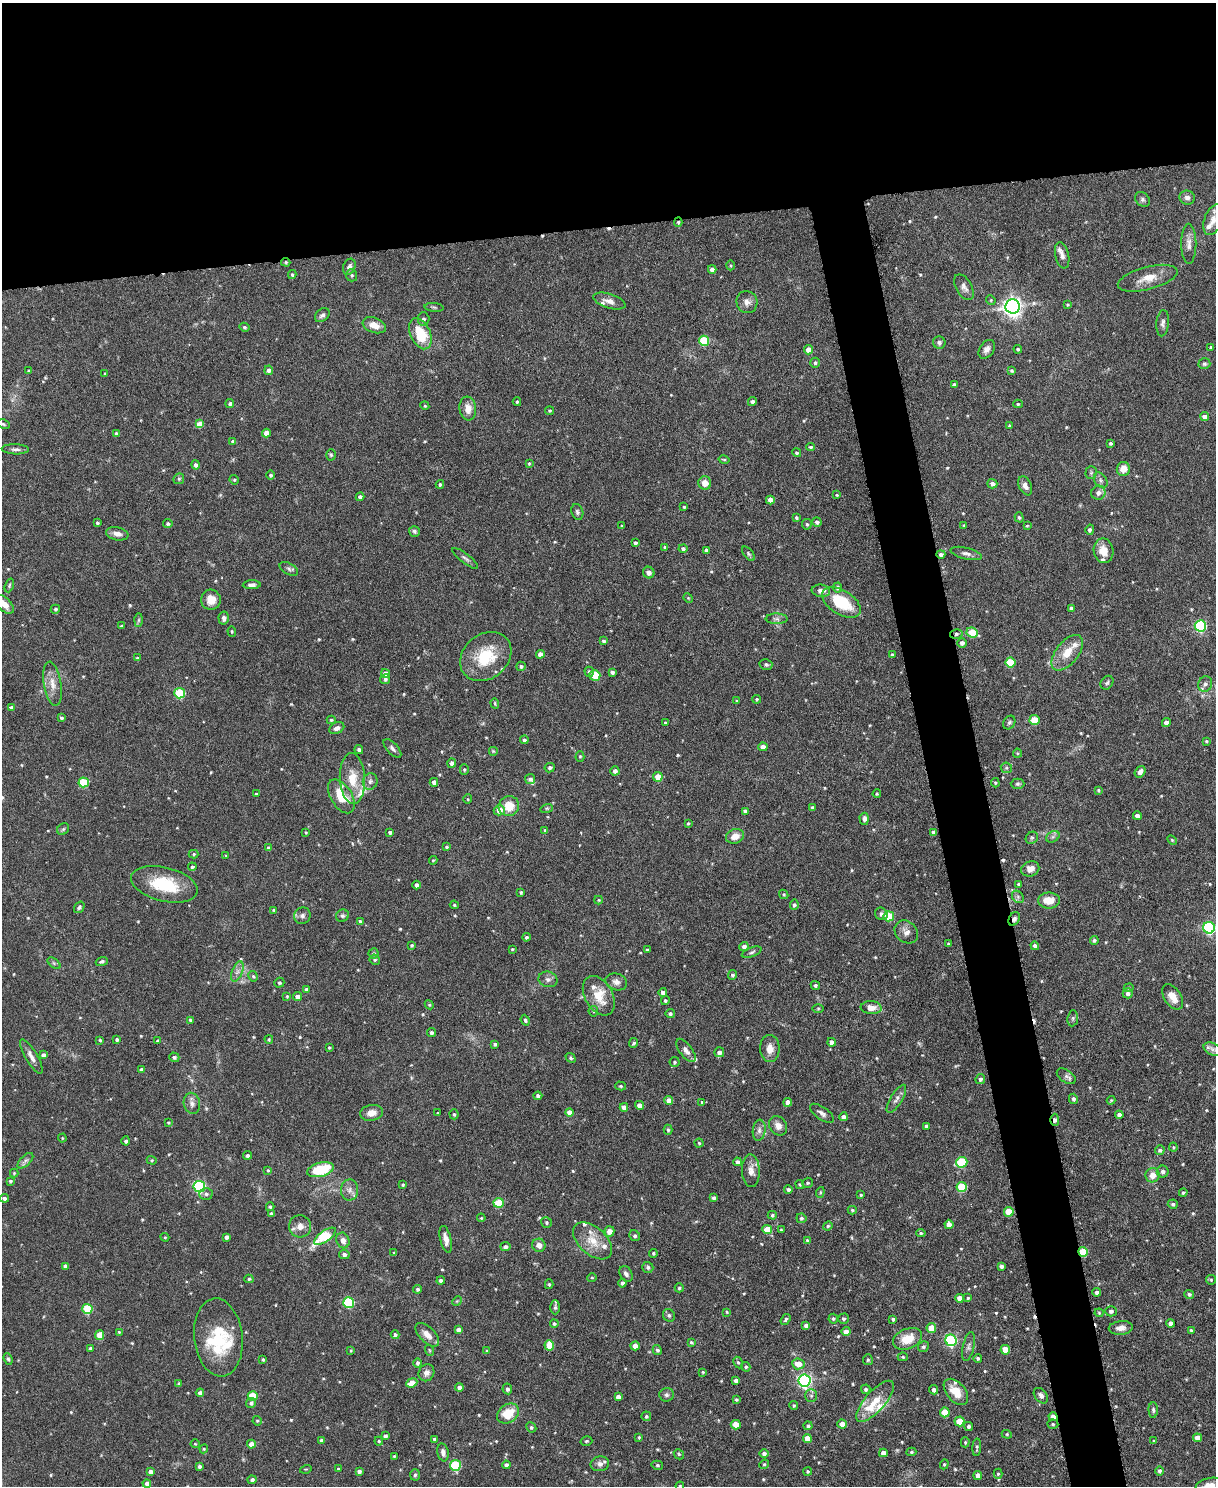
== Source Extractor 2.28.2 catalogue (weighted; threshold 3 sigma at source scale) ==
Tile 2 of 4 x 3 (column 2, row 1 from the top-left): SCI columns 1217-2430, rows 3104-4587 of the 4863 x 4841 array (HDU 1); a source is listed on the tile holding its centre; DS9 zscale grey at full resolution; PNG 1218 x 1488 px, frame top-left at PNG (2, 3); each listed source drawn as its Kron ellipse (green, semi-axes under 4 px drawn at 4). Shown black and unused: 19% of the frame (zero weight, under 3 of 6 exposures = <1% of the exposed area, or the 3 px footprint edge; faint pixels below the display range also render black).
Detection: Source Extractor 2.28.2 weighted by HDU 2 'WHT'; one run over the whole footprint, this tile lists its part. Background 0.12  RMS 0.0041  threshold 0.0169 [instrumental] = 3 sigma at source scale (4.09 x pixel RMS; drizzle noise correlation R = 1.36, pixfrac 0.8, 0.05/0.05 arcsec/px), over >= 5 px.
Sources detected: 605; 1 too faint to see at this stretch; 5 cosmic-ray / hot-pixel residue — neither listed nor drawn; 20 inside a brighter listed object's ellipse — not listed separately; of the other 579, all 500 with FLUX_AUTO >= 0.378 (the completeness limit of this list) listed and drawn (79 fainter detections not listed), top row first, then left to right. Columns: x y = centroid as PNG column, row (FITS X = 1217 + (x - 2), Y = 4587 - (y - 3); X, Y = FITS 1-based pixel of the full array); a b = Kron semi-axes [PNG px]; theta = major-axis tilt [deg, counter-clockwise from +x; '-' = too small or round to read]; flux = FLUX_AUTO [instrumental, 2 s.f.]
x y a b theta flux
1187 198 8 7 - 1.5
1142 199 8 6 -47 0.97
1213 220 16 9 71 2.8
678 222 4 4 - 0.63
1189 244 20 7 -90 2.8
1062 255 13 7 -78 1.8
286 262 4 3 - 0.53
730 265 5 3 - 0.42
349 267 8 6 69 1.6
712 269 4 4 - 1.7
292 275 4 3 - 0.56
352 275 6 5 - 0.72
1148 278 31 11 15 6.1
964 287 14 8 -60 1.9
991 300 5 4 - 0.46
609 301 17 7 -18 2.6
747 302 11 10 - 2.2
1067 305 4 3 - 0.4
434 307 9 4 -5 0.6
1013 307 7 7 - 210
322 315 8 6 41 1.1
423 319 6 6 - 0.88
1163 323 13 6 85 1.4
374 325 12 7 -20 3.6
244 327 5 4 - 0.6
420 334 16 10 -66 12
704 341 5 5 - 17
939 343 6 6 - 1.2
1211 348 3 3 - 0.6
987 349 10 7 55 2.1
1018 349 4 4 - 0.58
808 350 4 4 - 3.1
815 363 5 5 - 0.81
1204 364 6 5 - 0.65
269 370 4 4 - 1.4
29 371 4 3 - 0.75
1012 371 4 3 - 0.56
105 374 3 3 - 0.57
954 385 4 3 - 0.85
752 401 4 4 - 1.1
517 402 4 3 - 0.51
230 403 4 4 - 0.78
1018 404 5 4 - 0.51
425 406 4 3 - 0.38
468 409 12 8 -82 3.5
550 411 4 3 - 0.47
1204 416 4 4 - 1.9
3 424 7 4 -27 0.5
200 424 4 4 - 6.4
1009 426 3 3 - 0.43
116 433 4 4 - 0.82
266 433 4 4 - 2.4
233 441 4 3 - 0.84
1110 443 3 3 - 0.69
811 447 4 4 - 0.75
15 449 14 5 -2 1.4
797 453 4 4 - 0.61
331 455 6 4 -89 0.53
724 460 5 4 - 0.5
529 463 4 3 - 0.44
196 465 5 4 - 1.3
1123 469 7 6 - 4
1091 473 6 5 - 0.66
271 475 4 4 - 0.77
179 479 6 5 - 0.6
234 480 5 4 - 0.47
1101 480 8 6 -57 1.2
705 483 6 6 - 3.3
440 484 4 3 - 0.59
992 484 5 4 - 1.3
1025 486 10 6 -66 2
1098 493 7 7 - 2
837 495 4 3 - 0.4
360 497 4 4 - 1
770 500 4 4 - 3
684 507 3 3 - 0.55
577 512 8 5 -71 0.9
1019 517 5 4 - 0.59
796 518 3 3 - 0.6
817 522 5 4 - 1.1
97 523 3 3 - 0.55
168 523 4 4 - 0.66
807 524 5 5 - 0.64
964 525 4 4 - 0.4
621 526 4 4 - 0.43
1027 526 4 4 - 0.4
1090 530 5 4 - 0.98
414 531 5 5 - 0.8
117 534 11 6 -11 2.1
635 543 4 4 - 0.77
665 547 4 4 - 0.78
683 549 4 4 - 0.8
706 550 4 3 - 1.1
1104 551 12 10 -79 5.1
966 553 16 5 -13 1.7
748 554 8 4 -50 0.7
941 554 4 4 - 1
465 558 16 5 -37 1.2
289 569 10 5 -29 1
649 573 6 5 - 1.6
9 585 7 4 71 0.55
252 585 9 4 2 1.3
837 588 5 4 - 1.1
821 591 9 6 -7 2.1
688 598 5 4 - 0.43
211 600 10 9 - 3.9
841 602 21 12 -32 16
4 604 12 6 -44 3.5
1071 608 4 3 - 0.91
55 609 4 4 - 0.69
224 618 6 5 - 1.6
777 619 11 5 -1 1.2
139 620 7 4 89 0.64
121 626 3 3 - 0.5
1200 626 5 5 - 44
232 631 5 4 - 0.45
972 632 6 5 - 11
956 634 6 5 - 0.86
603 641 4 4 - 0.78
962 643 5 4 - 1.6
1067 653 21 11 52 6.9
540 654 4 4 - 2.7
892 655 4 3 - 0.83
486 657 28 22 40 16
137 658 3 3 - 0.5
1010 662 5 5 - 13
766 665 6 5 - 0.73
521 666 4 4 - 0.72
589 672 5 4 - 0.71
612 672 4 3 - 1
385 673 4 4 - 1.9
595 675 5 5 - 7.2
385 679 5 5 - 0.79
1107 683 7 6 - 0.79
53 684 22 8 -81 4.2
1205 684 8 7 - 1.4
180 693 5 5 - 21
756 699 4 4 - 0.47
737 701 4 3 - 0.4
495 703 5 4 - 0.42
11 708 4 4 - 1.4
61 718 3 3 - 0.74
331 720 4 4 - 0.58
1035 720 5 5 - 10
665 723 3 3 - 0.49
1009 723 7 5 58 0.76
1166 723 4 4 - 1.8
337 728 8 5 26 1.6
524 740 4 4 - 0.78
1206 741 4 3 - 0.48
763 747 5 4 - 2.2
392 748 11 5 -46 1.2
359 750 4 4 - 0.97
493 751 5 5 - 0.49
1017 753 4 4 - 0.4
580 756 5 4 - 0.43
452 763 4 4 - 1.4
550 768 5 4 - 0.94
1006 768 6 5 - 0.66
464 769 5 4 - 0.54
615 771 4 4 - 1.4
1140 772 6 5 - 1.6
658 777 4 4 - 6
352 778 25 12 -88 8.9
530 779 5 5 - 1.1
370 781 8 7 - 1.5
84 782 5 5 - 17
434 782 4 4 - 1.7
995 783 4 4 - 0.51
1018 784 7 5 1 0.7
1098 790 4 3 - 0.52
256 794 4 4 - 0.4
877 794 4 3 - 0.48
341 796 19 10 -59 11
468 799 4 4 - 0.43
509 806 10 10 - 6.4
547 808 6 4 18 0.49
812 808 4 3 - 0.71
499 810 5 5 - 4.1
745 811 4 4 - 1.5
1137 816 4 4 - 2.3
864 819 6 4 -88 1.4
688 823 4 3 - 0.44
63 829 6 5 - 0.72
545 830 3 3 - 0.51
306 832 4 3 - 0.39
390 832 3 3 - 0.82
933 832 4 4 - 0.82
735 836 9 7 18 3.5
1053 837 7 5 30 0.84
1032 838 7 5 43 0.79
1172 840 6 3 -45 0.42
446 847 4 3 - 0.56
269 848 4 4 - 0.99
194 854 5 4 - 0.53
226 856 4 3 - 0.38
433 860 4 3 - 0.4
192 867 4 4 - 0.71
1030 869 9 7 21 2.8
164 884 34 17 -14 17
1018 884 3 3 - 0.5
417 885 4 4 - 1.2
521 892 3 3 - 0.53
784 894 5 4 - 0.5
1018 897 7 5 -48 0.91
599 900 4 4 - 0.39
1049 900 11 8 0 5.5
454 905 4 3 - 0.47
794 905 5 4 - 0.77
79 907 6 4 52 0.79
274 910 4 3 - 0.54
881 914 7 6 - 1.1
302 916 8 8 - 1.3
342 916 6 6 - 0.91
889 916 5 5 - 13
1014 919 7 5 62 1.2
360 921 4 3 - 0.71
1209 928 6 6 - 55
906 932 13 10 -43 2.6
526 937 4 4 - 0.66
1094 940 4 4 - 0.7
949 944 3 3 - 0.66
412 945 4 4 - 0.52
744 946 4 4 - 1.5
1035 946 4 4 - 1.2
512 949 3 3 - 0.42
647 950 3 3 - 0.61
752 952 10 4 21 0.95
373 953 5 5 - 0.63
375 960 5 5 - 0.69
102 961 6 4 20 0.85
54 963 7 4 -37 0.64
237 972 11 5 68 1.6
733 975 5 4 - 0.82
253 976 5 4 - 0.56
548 979 9 7 -14 1.4
616 982 11 8 -18 1.9
279 983 5 4 - 0.66
815 985 5 4 - 0.69
1129 988 5 4 - 0.46
306 989 4 4 - 0.84
663 992 4 4 - 1.6
1128 993 5 5 - 1.1
287 996 4 4 - 0.42
599 996 21 13 -60 8.7
298 997 4 4 - 2.4
1173 997 14 8 -56 3.9
665 1001 4 4 - 0.63
429 1005 5 4 - 0.49
818 1008 5 3 - 0.42
871 1008 10 6 -4 3.1
593 1011 5 5 - 0.56
670 1014 4 4 - 0.75
1073 1018 8 5 84 0.82
190 1020 4 3 - 0.55
525 1020 5 4 - 0.61
431 1033 4 4 - 0.89
117 1039 3 3 - 0.59
269 1039 4 3 - 0.43
100 1040 4 3 - 0.53
158 1041 4 4 - 0.71
832 1042 4 4 - 1.2
634 1043 5 4 - 0.74
495 1044 4 3 - 0.83
329 1047 3 3 - 0.39
770 1048 13 9 -89 3.2
1212 1049 9 6 -25 1.5
686 1050 14 6 -53 2
719 1052 5 5 - 1.6
43 1055 4 4 - 1.4
31 1057 20 6 -60 2.5
174 1057 5 5 - 0.78
570 1058 5 4 - 0.56
675 1062 5 5 - 0.66
141 1070 4 4 - 1.1
1066 1076 10 6 -33 1.4
980 1079 5 4 - 1.1
621 1086 5 4 - 0.61
538 1096 4 4 - 1.1
896 1099 16 6 59 1.7
1073 1099 5 4 - 0.97
669 1100 4 4 - 3.2
1111 1100 4 4 - 0.4
702 1102 4 3 - 0.41
788 1102 4 4 - 2.6
192 1103 11 8 -78 1.9
639 1105 4 4 - 2.7
624 1107 4 4 - 2.7
569 1112 4 4 - 3.1
371 1113 11 8 10 3.2
438 1113 3 2 - 0.39
822 1113 14 6 -35 1.7
454 1114 5 4 - 0.65
1119 1115 4 4 - 1.6
843 1117 4 4 - 1.5
1055 1120 6 4 -87 1.4
168 1122 4 3 - 0.4
778 1126 10 8 -56 2.7
926 1126 4 3 - 1
668 1130 5 4 - 0.61
759 1130 10 6 83 1.6
62 1138 4 4 - 0.41
126 1141 4 4 - 0.98
699 1143 4 4 - 0.47
1173 1147 4 4 - 0.46
1160 1150 5 4 - 0.89
248 1155 4 4 - 0.85
152 1160 5 4 - 0.49
25 1161 10 5 44 1.2
737 1162 4 4 - 1.5
962 1162 5 5 - 22
268 1170 4 3 - 0.45
321 1170 14 7 15 16
751 1171 16 9 -87 3.3
1163 1172 6 6 - 1
14 1173 4 4 - 0.39
1152 1175 7 7 - 3.6
10 1181 4 3 - 0.62
807 1183 5 5 - 0.6
800 1184 5 4 - 0.4
403 1185 4 3 - 0.47
199 1186 6 5 - 52
962 1187 5 5 - 14
349 1190 10 8 88 2
788 1190 4 4 - 0.96
820 1192 5 4 - 0.54
1183 1193 4 3 - 0.59
206 1194 6 5 - 0.89
861 1195 3 3 - 0.46
5 1198 4 3 - 1
714 1198 4 4 - 0.88
498 1203 5 5 - 14
1173 1204 5 4 - 0.81
270 1207 4 3 - 0.55
852 1210 4 4 - 0.53
1009 1212 5 5 - 8.7
271 1214 4 4 - 1.2
772 1215 4 4 - 0.59
481 1218 4 3 - 0.41
801 1218 5 5 - 0.8
546 1222 6 5 - 0.81
949 1224 4 4 - 2.9
300 1226 11 11 - 2.9
828 1226 5 4 - 0.57
767 1230 5 4 - 7.9
781 1230 3 3 - 0.43
609 1231 5 5 - 3.3
921 1233 4 4 - 0.55
325 1236 12 5 36 22
635 1236 6 5 - 0.74
165 1237 4 4 - 0.43
226 1237 4 4 - 1.3
446 1239 14 5 -76 2.7
343 1240 8 6 -69 2.2
807 1240 4 3 - 0.49
592 1241 23 13 -41 7.2
539 1245 7 6 - 2.3
505 1247 5 4 - 1.1
1083 1252 5 4 - 14
394 1253 3 3 - 0.51
653 1253 4 4 - 0.48
344 1254 5 4 - 1.4
65 1266 4 4 - 1.8
1001 1266 4 3 - 1
648 1267 5 5 - 0.81
626 1274 8 6 -56 1.2
592 1278 5 3 - 0.4
249 1279 4 4 - 0.6
1211 1280 5 4 - 0.46
441 1281 4 4 - 1.3
622 1283 4 4 - 1
549 1284 5 4 - 0.52
679 1288 4 4 - 0.65
417 1289 4 4 - 0.81
1097 1292 4 4 - 1.3
1189 1294 5 4 - 0.8
959 1298 4 4 - 3.1
968 1298 4 4 - 0.49
457 1301 5 4 - 0.39
349 1302 5 5 - 28
555 1307 7 5 90 0.79
87 1309 5 5 - 18
1111 1311 5 5 - 1.1
727 1312 3 3 - 0.43
1099 1313 4 4 - 0.43
669 1315 7 5 -58 0.81
786 1319 6 4 54 0.65
833 1319 5 4 - 0.72
843 1319 5 5 - 0.8
893 1319 4 3 - 0.74
1171 1323 4 4 - 1.6
554 1324 4 4 - 0.65
806 1326 4 4 - 1.4
931 1328 5 4 - 5.7
1121 1328 12 6 5 2.3
458 1330 4 4 - 1.7
1191 1330 4 3 - 0.5
119 1332 4 4 - 0.39
846 1332 4 4 - 2.7
100 1335 5 4 - 7.5
395 1335 4 4 - 1
427 1335 15 7 -45 3.2
218 1337 39 24 -83 20
907 1339 15 10 22 7.7
951 1340 6 5 - 48
691 1342 4 4 - 0.45
549 1345 5 5 - 9.7
635 1346 4 4 - 3.8
923 1347 5 5 - 0.82
968 1347 15 6 77 1.6
90 1348 4 3 - 0.63
351 1350 3 3 - 0.38
429 1350 6 3 -71 0.43
657 1350 5 4 - 0.84
1005 1350 5 5 - 7.3
487 1351 4 3 - 0.58
903 1357 5 4 - 0.5
978 1358 4 4 - 0.73
8 1359 6 4 -69 0.71
263 1360 4 3 - 0.52
868 1360 5 5 - 0.59
738 1362 6 4 -61 0.6
417 1363 4 4 - 0.97
798 1364 6 5 - 3.9
746 1367 5 4 - 0.65
703 1372 4 3 - 0.39
426 1373 9 7 60 2
804 1380 6 6 - 89
736 1381 4 4 - 1.5
412 1383 6 4 25 4.2
179 1384 4 3 - 0.7
459 1387 4 4 - 1.4
507 1389 5 5 - 1.2
866 1389 4 4 - 0.82
934 1390 4 4 - 1.2
956 1392 15 9 -49 6.6
200 1393 4 4 - 1.6
666 1395 7 7 - 1
253 1396 5 5 - 13
811 1396 6 5 - 0.89
1041 1396 9 6 -51 1.4
618 1397 4 4 - 2
736 1400 4 4 - 0.52
875 1401 26 10 49 7.6
251 1403 5 4 - 0.94
794 1405 4 4 - 0.55
1153 1410 7 4 -89 0.73
945 1412 5 5 - 8
508 1414 12 9 36 8.2
646 1416 5 4 - 0.57
1053 1417 4 4 - 3.2
257 1421 5 4 - 0.48
959 1421 5 5 - 7
842 1424 4 4 - 3.7
1053 1424 5 4 - 0.6
736 1425 5 4 - 5.5
808 1426 4 4 - 0.7
969 1426 4 4 - 0.93
531 1427 5 4 - 0.78
1007 1434 5 4 - 0.46
385 1436 4 4 - 1.1
639 1437 3 3 - 0.41
807 1438 4 4 - 5
1197 1438 4 4 - 2.9
434 1439 4 4 - 0.67
321 1440 4 3 - 0.65
379 1441 4 4 - 0.44
586 1441 6 4 15 0.65
1154 1441 4 4 - 0.46
965 1442 5 4 - 0.51
195 1444 4 4 - 0.39
251 1444 4 4 - 3.3
977 1447 9 3 86 0.66
204 1449 4 4 - 0.4
443 1452 9 5 -79 1.4
911 1452 5 4 - 0.59
764 1453 4 4 - 1.2
883 1453 4 4 - 2.1
679 1454 5 4 - 0.48
394 1456 3 3 - 0.4
600 1464 9 7 12 2.1
764 1464 5 4 - 0.5
944 1464 5 4 - 0.51
455 1465 5 5 - 25
506 1465 4 4 - 1
657 1465 6 4 -14 0.57
199 1466 4 4 - 0.85
306 1469 6 3 16 0.39
338 1469 4 3 - 0.56
359 1471 4 3 - 1.1
808 1471 4 4 - 0.47
1159 1471 4 4 - 0.85
150 1472 4 4 - 1.8
998 1474 5 4 - 0.54
415 1475 5 5 - 0.64
978 1475 4 4 - 2.4
252 1480 4 4 - 0.95
147 1483 4 4 - 1.5
680 1486 4 3 - 0.4
1210 1486 14 7 12 3.9
Overlapping masked pixels (flux is a lower limit): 7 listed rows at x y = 678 222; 286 262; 956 634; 1014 919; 1055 1120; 1083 1252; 1053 1417
Isophote crosses this tile's border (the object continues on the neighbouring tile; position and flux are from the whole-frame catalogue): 3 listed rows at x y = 4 604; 680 1486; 1210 1486